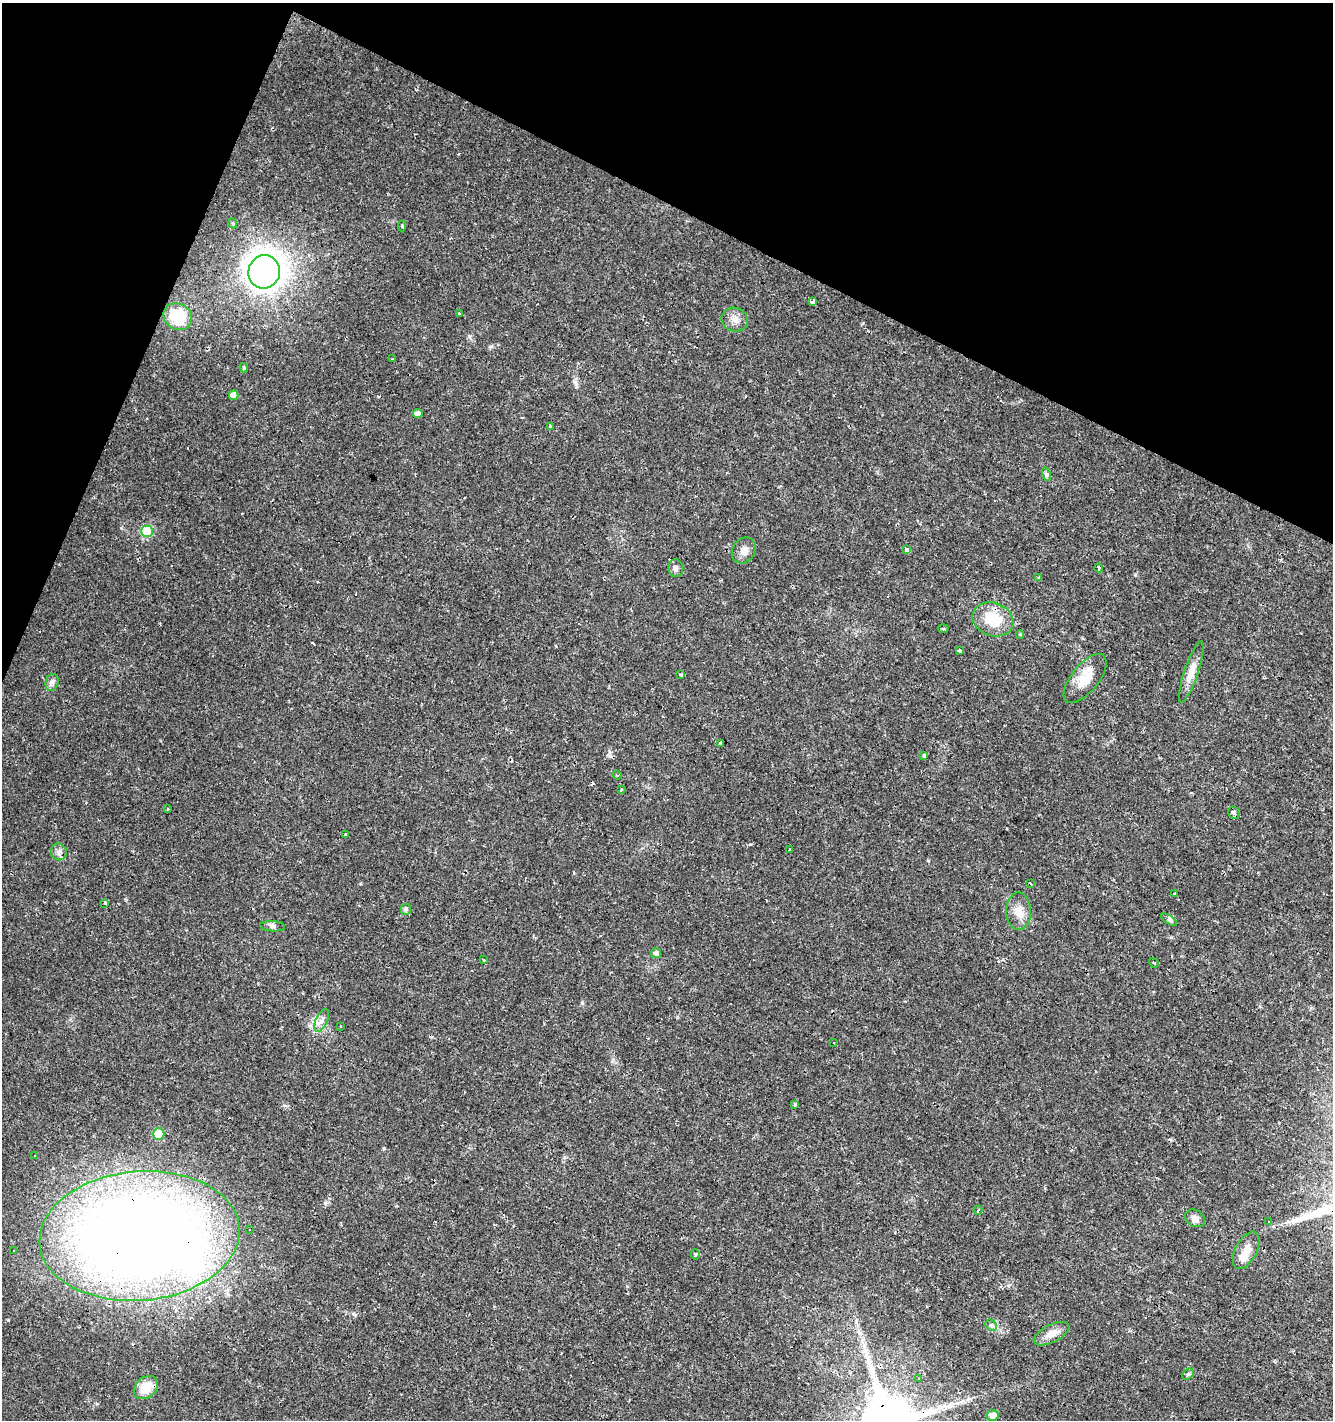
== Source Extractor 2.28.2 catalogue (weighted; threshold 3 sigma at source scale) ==
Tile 2 of 4 x 4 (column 2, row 1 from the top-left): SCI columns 1597-2927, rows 4257-5674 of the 5786 x 5675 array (HDU 1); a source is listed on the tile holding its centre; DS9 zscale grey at full resolution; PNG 1335 x 1422 px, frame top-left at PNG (2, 3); each listed source drawn as its Kron ellipse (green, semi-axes under 4 px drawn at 4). Shown black and unused: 20% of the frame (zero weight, under 2 of 3 exposures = <1% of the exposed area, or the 3 px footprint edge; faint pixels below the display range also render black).
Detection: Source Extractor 2.28.2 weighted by HDU 2 'WHT'; one run over the whole footprint, this tile lists its part. Background 0.0182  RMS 0.0035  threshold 0.0157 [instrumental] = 3 sigma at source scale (4.5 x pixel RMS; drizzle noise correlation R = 1.50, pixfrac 1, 0.0396/0.0396 arcsec/px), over >= 5 px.
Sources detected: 86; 1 inside a brighter object's white glare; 18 cosmic-ray / hot-pixel residue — neither listed nor drawn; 1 inside a brighter listed object's ellipse — not listed separately; the other 66 listed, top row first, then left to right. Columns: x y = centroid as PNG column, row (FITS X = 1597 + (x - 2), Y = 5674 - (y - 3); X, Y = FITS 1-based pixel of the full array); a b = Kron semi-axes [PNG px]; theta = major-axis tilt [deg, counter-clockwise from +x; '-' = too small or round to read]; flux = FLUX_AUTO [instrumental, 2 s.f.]
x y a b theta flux
233 223 5 4 - 0.51
402 226 5 4 - 0.57
264 272 17 15 75 330
813 302 3 3 - 17
459 314 3 3 - 0.66
178 317 15 12 -31 12
735 320 13 11 -20 2.7
393 359 4 3 - 0.33
244 368 5 3 - 0.59
234 395 5 4 - 2.6
418 414 5 4 - 1.9
550 426 3 3 - 0.77
1046 474 7 4 -72 0.64
147 531 6 6 - 23
744 550 14 11 57 2.5
906 550 4 4 - 2.9
676 568 9 7 -82 1.4
1099 568 4 3 - 0.78
1039 578 4 4 - 0.4
993 619 21 16 -21 11
943 629 5 3 - 0.38
1020 635 4 4 - 0.52
960 650 4 3 - 0.5
1191 672 32 7 72 4.1
681 675 3 3 - 0.95
1085 678 29 13 51 6.5
52 682 9 6 73 1.1
720 743 3 3 - 2
923 756 3 3 - 1.2
617 775 5 3 - 0.4
621 790 3 2 - 0.51
167 809 3 3 - 0.51
1234 813 6 5 - 1.4
345 834 3 3 - 0.38
790 850 3 3 - 0.57
59 852 8 7 - 1.5
1030 884 3 3 - 1.5
1175 894 3 3 - 1.2
105 903 3 3 - 3.3
406 909 5 5 - 0.88
1018 911 18 12 -89 4.2
1169 920 9 4 -35 0.77
273 926 12 5 -4 1.1
656 953 5 5 - 1.1
484 960 3 3 - 0.5
1154 963 5 3 - 0.43
322 1021 12 5 64 1.6
341 1026 3 2 - 0.27
834 1043 3 2 - 0.43
795 1105 3 3 - 0.95
159 1134 6 5 - 12
35 1156 3 2 - 0.57
978 1210 4 3 - 0.82
1195 1218 11 8 -36 2.1
1269 1222 3 3 - 0.49
249 1229 3 3 - 0.67
139 1236 100 64 5 540
1246 1250 20 10 62 3.8
14 1251 3 2 - 0.34
695 1254 5 3 - 0.5
991 1325 6 5 - 0.68
1051 1334 19 9 26 3.3
1188 1374 6 5 - 0.6
919 1378 3 3 - 0.49
146 1388 13 10 42 7.4
993 1415 6 5 - 2.7
Overlapping masked pixels (flux is a lower limit): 1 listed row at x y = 139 1236
Unlisted compact peaks at least as high as the median listed source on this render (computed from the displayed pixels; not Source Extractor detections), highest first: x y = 582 1003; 354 1314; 575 382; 325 1203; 750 844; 384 1148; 609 752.